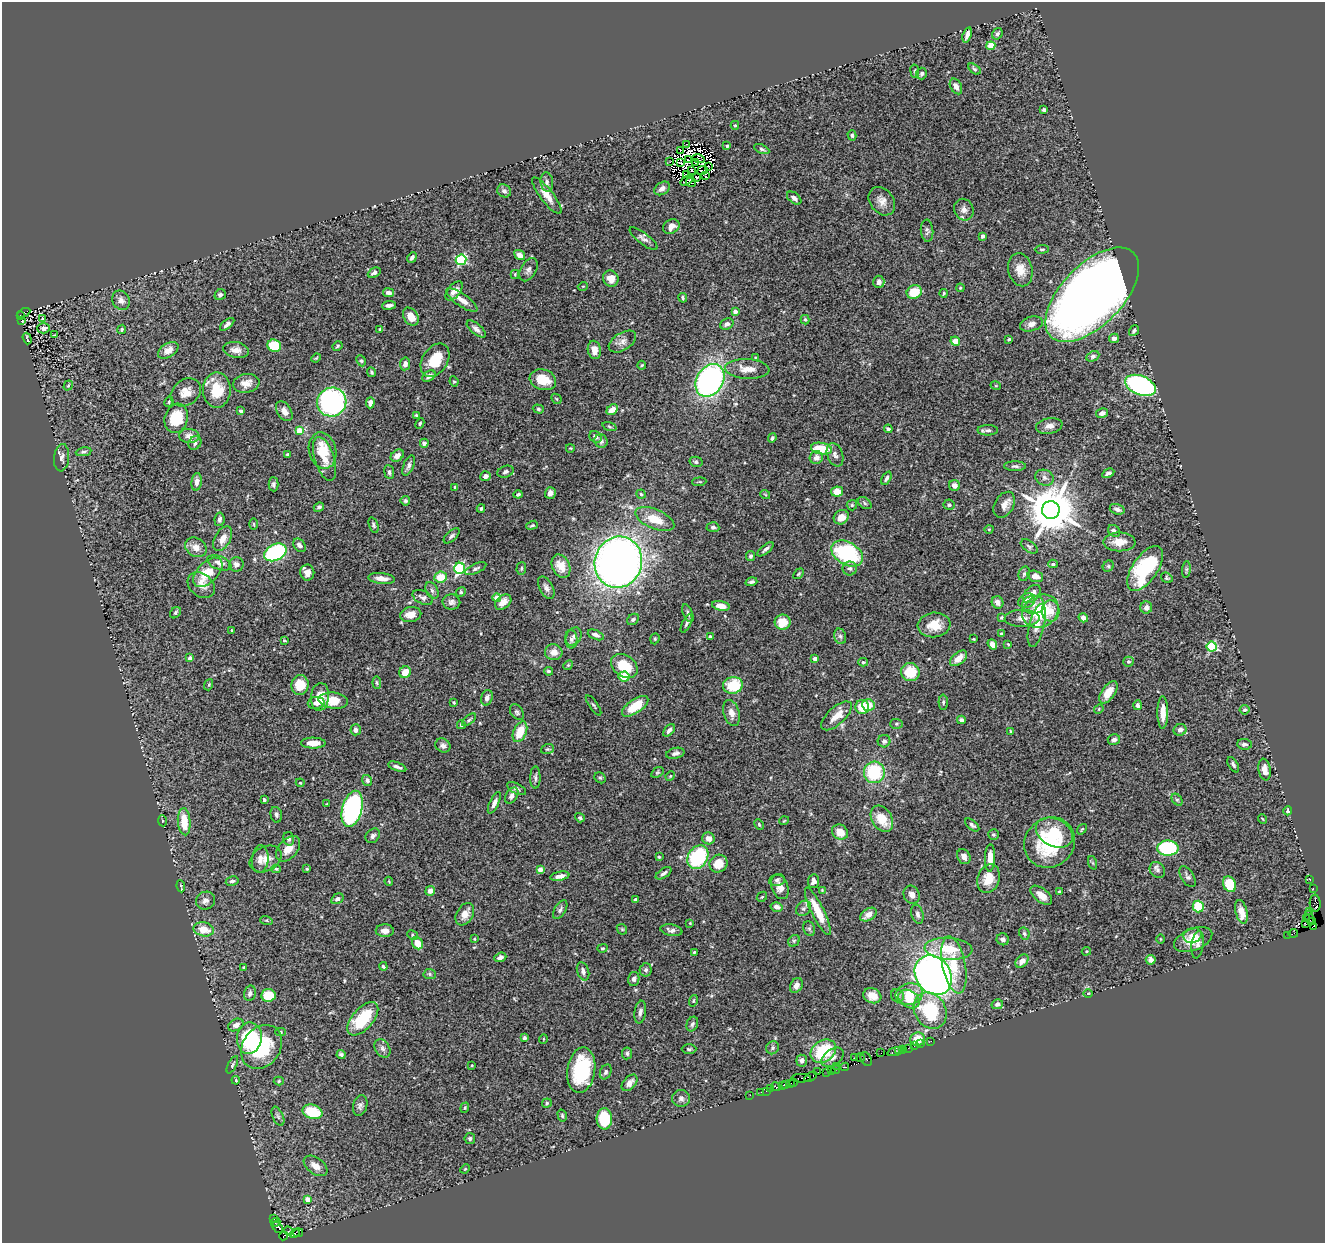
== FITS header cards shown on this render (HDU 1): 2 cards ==
NAXIS1  =                 1323
NAXIS2  =                 1241

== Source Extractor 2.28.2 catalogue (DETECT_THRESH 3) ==
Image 1323 x 1241 px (HDU 1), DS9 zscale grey, 1 PNG px = 1 image px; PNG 1327 x 1245 px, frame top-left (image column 1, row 1241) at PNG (2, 2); each listed source drawn as its Kron ellipse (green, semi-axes under 4 px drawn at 4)
Background 0.755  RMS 0.027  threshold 0.0822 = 3 sigma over >= 5 px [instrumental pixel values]
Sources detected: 518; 14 with non-positive FLUX_AUTO (blend fragments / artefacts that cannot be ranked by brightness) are neither listed nor drawn; of the other 504, the 500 brightest by FLUX_AUTO listed and drawn (4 fainter detections omitted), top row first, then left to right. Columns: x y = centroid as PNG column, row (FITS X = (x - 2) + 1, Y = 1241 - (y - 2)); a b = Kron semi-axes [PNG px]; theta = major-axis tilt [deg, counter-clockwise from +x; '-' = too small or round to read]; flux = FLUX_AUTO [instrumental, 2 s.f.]
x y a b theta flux
997 34 6 5 - 4.8
967 35 8 4 71 8.5
991 46 4 4 - 53
974 69 7 4 -37 3.2
915 71 7 3 -82 2.3
922 74 6 5 - 5
956 86 8 5 -62 10
1044 110 3 3 - 2.7
735 125 4 4 - 2.4
852 135 5 4 - 3.9
686 145 3 2 - 1.3
727 146 3 3 - 2.8
762 149 8 4 -25 3.4
680 150 3 2 - 3.6
698 159 6 2 -15 4.9
689 160 3 2 - 2.2
670 162 2 2 - 1.1
681 163 3 2 - 1.2
696 163 2 2 - 2.3
708 166 2 2 - 1.8
691 170 3 2 - 3.5
703 170 5 2 - 2.4
686 175 3 2 - 2.1
705 176 3 2 - 1.6
696 177 3 2 - 1.7
687 181 7 4 35 1.3
547 182 9 6 -81 5.9
691 182 5 2 - 1.1
662 188 8 6 35 8.4
504 191 7 6 - 6.5
547 196 22 6 -53 18
794 198 8 5 -40 7.3
882 201 15 11 -53 16
964 210 11 9 -68 11
671 227 8 6 33 13
927 231 11 6 -85 5.4
982 236 3 3 - 7.7
643 239 17 5 -38 8
1042 249 7 4 2 3
520 255 6 4 -34 14
412 258 6 4 51 4.7
461 260 5 5 - 180
528 270 12 7 60 8.4
1020 270 17 12 -76 23
374 273 7 4 27 5.7
515 274 4 4 - 1.9
611 279 8 7 - 19
879 282 6 5 - 8.3
583 286 5 3 - 1.4
960 288 4 4 - 1.7
454 291 11 6 51 14
914 292 8 6 22 37
389 293 5 4 - 7.1
944 293 4 3 - 2.3
220 295 6 5 - 6.3
1092 295 59 30 46 2800
683 298 5 4 - 3
121 300 10 8 -58 9.9
462 300 18 6 -35 18
389 305 7 4 7 5.2
735 311 4 4 - 9.9
24 313 7 3 27 310
20 315 4 3 - 150
411 317 10 7 -59 19
42 318 3 2 - 3.4
805 320 5 4 - 3.1
22 321 3 3 - 110
227 324 8 4 38 5.5
727 324 7 5 28 5.6
1031 324 12 7 16 9.9
44 328 6 5 - 8.7
122 329 5 4 - 3.3
380 329 3 3 - 2
476 329 11 5 -40 8.1
1134 331 6 4 54 3.5
54 335 3 2 - 1
27 338 6 2 -72 2.6
1114 338 5 4 - 7.7
1009 339 4 3 - 3.5
955 341 5 4 - 18
622 342 15 8 32 12
274 346 7 6 - 58
337 346 5 3 - 2.6
168 350 11 7 33 16
236 350 13 8 -10 12
594 350 9 6 -81 16
1093 356 7 5 26 4.7
755 357 3 3 - 1.4
316 358 5 3 - 1.8
435 360 18 12 57 54
361 361 6 4 -65 2.8
405 364 6 5 - 9.1
642 365 4 4 - 1.8
747 369 22 10 -3 22
372 372 5 4 - 3.8
429 376 7 5 32 7.9
543 380 13 10 -16 38
710 380 17 13 59 450
454 381 5 4 - 2.5
246 383 13 9 9 16
1140 385 16 9 -22 380
68 386 5 4 - 2.2
996 386 5 3 - 1.7
217 390 17 14 -90 46
186 392 16 12 38 21
556 399 6 4 -46 2.6
169 402 5 3 - 2.4
332 402 15 14 - 320
370 403 5 4 - 9.2
538 409 6 4 -18 2.8
612 410 6 4 42 18
241 411 4 3 - 3.9
284 411 11 7 -57 13
1102 413 6 4 12 8.8
416 415 4 4 - 2.4
176 418 15 11 75 58
420 423 5 4 - 2.4
1049 426 13 7 10 11
609 427 7 3 -19 2.2
888 429 4 3 - 3.6
299 430 4 4 - 33
988 430 10 5 0 5.3
189 436 10 7 -4 12
595 437 6 5 - 7.6
772 438 5 3 - 3.5
601 441 7 6 - 7.4
195 443 7 6 - 6.4
424 443 4 4 - 6.6
570 448 4 2 - 1.3
821 449 10 5 -11 53
323 451 18 13 -75 40
84 452 8 4 9 3.6
288 455 4 3 - 4
835 455 12 7 -69 8
397 456 7 5 38 12
62 458 14 7 85 9
816 458 6 6 - 12
325 459 23 10 -72 23
696 462 6 5 - 3.7
409 465 10 5 67 6
1015 466 11 5 -1 4.8
389 472 7 5 -83 4.4
506 472 8 5 19 4.9
1108 473 6 4 29 5.5
485 476 5 5 - 8.5
886 478 7 4 63 4.4
1044 478 9 7 -26 7.5
197 482 9 5 83 9
699 482 7 3 4 1.8
273 484 7 5 -89 5
954 485 5 5 - 11
455 487 4 3 - 1.8
837 491 6 5 - 24
550 493 6 5 - 11
518 494 4 3 - 4
641 494 5 4 - 2.9
765 494 5 3 - 1.5
405 501 5 4 - 3.9
865 503 8 5 -37 4.2
852 505 5 5 - 2.8
949 505 5 5 - 4
1004 505 14 9 60 13
319 507 5 4 - 3.6
481 508 4 3 - 3.2
1117 509 7 5 -19 5.2
1051 510 9 9 - 9800
841 517 8 6 35 18
219 519 7 5 81 5.5
655 519 21 9 -23 37
254 524 6 4 -89 1.9
374 525 8 4 -71 3.5
532 525 6 3 20 2.3
713 527 6 5 - 3.9
989 529 4 3 - 1.3
1114 531 7 5 -42 5.5
452 536 10 5 42 4.5
223 539 13 7 60 18
1119 542 16 9 0 25
299 545 7 5 -49 6.5
1029 546 10 5 -35 4.6
196 547 11 9 -34 16
765 549 10 3 40 4.8
275 552 12 8 27 220
847 553 17 11 -30 190
751 556 5 4 - 4.4
618 562 26 23 72 1500
219 563 13 6 -20 13
236 564 7 7 - 8.1
1053 564 5 4 - 3.3
561 566 12 8 -64 23
1108 566 6 5 - 2.7
460 568 5 5 - 260
521 568 6 4 86 2.8
850 568 7 7 - 5.4
1145 568 26 12 56 150
476 569 11 4 24 5.2
1186 570 8 4 84 3.4
208 572 18 10 45 50
307 572 8 7 - 13
798 574 6 4 49 2.2
1024 574 7 5 74 3.6
1035 576 8 5 -17 14
441 577 6 5 - 35
1167 578 6 4 -36 3
382 579 13 5 -6 16
751 582 6 4 17 4
201 585 15 11 -40 16
546 588 12 6 -61 8.2
432 590 9 5 -63 4.9
461 592 5 4 - 3.2
1032 594 11 7 47 15
423 597 11 6 -26 6.4
497 598 4 4 - 27
1027 601 9 7 26 11
451 602 9 7 -4 7.1
503 602 9 6 39 18
997 602 6 5 - 11
1033 605 11 9 3 11
721 606 9 5 -10 20
1146 608 6 6 - 8.2
1040 611 19 15 31 84
1051 611 10 9 - 21
175 613 6 5 - 3.5
688 613 9 4 -67 4.7
411 615 11 7 11 17
1001 617 3 3 - 2.4
1022 618 17 8 1 15
1083 618 5 4 - 11
633 619 6 5 - 3.4
783 622 8 7 - 32
686 623 10 4 64 4.1
934 625 16 12 7 35
1037 625 22 7 76 16
231 630 4 3 - 1.4
1001 634 4 4 - 2
596 635 8 4 -23 8.4
574 636 10 7 57 7.5
710 636 4 3 - 2.2
840 636 8 6 -73 4.9
571 639 9 6 -88 6.7
655 639 6 4 71 2.5
973 639 3 2 - 1.7
284 640 3 3 - 3.1
992 644 6 4 -52 11
1008 644 3 2 - 1.5
1212 647 5 5 - 140
554 652 9 8 - 14
190 658 4 3 - 8.6
958 658 10 6 40 19
815 659 4 4 - 7.7
863 662 5 4 - 2.5
1128 662 5 5 - 4
568 665 5 4 - 2.3
624 666 15 10 -36 55
548 671 4 4 - 3.6
405 672 6 5 - 24
910 672 9 9 - 50
624 676 5 5 - 33
377 683 6 4 -84 2.6
209 685 6 3 70 2.1
300 685 10 8 80 36
733 685 10 8 14 72
1108 692 13 6 55 23
320 697 14 9 85 23
487 698 8 5 73 8.3
333 701 15 8 -6 33
454 702 3 3 - 2.2
943 702 7 4 -89 3.4
316 703 8 6 7 8.9
593 705 12 2 -55 2.5
868 705 6 5 - 18
1137 705 5 4 - 5.8
635 706 15 7 34 48
862 707 7 7 - 44
1099 709 5 4 - 2.2
1245 710 5 4 - 3.4
517 712 9 6 -52 4.2
1163 712 16 5 89 23
731 713 13 7 -74 14
836 716 19 8 43 27
469 720 8 4 39 3.1
961 720 4 3 - 4.9
896 724 6 5 - 3.1
461 725 4 4 - 4
356 730 5 5 - 7.9
669 730 7 4 47 6.5
1180 730 6 5 - 6.8
1011 731 3 3 - 2.3
520 732 11 6 67 41
1114 740 6 5 - 6.8
884 741 6 6 - 6.5
313 743 12 5 0 22
1244 744 7 5 -5 6.1
443 745 8 6 -35 7.4
547 749 6 5 - 2.9
675 753 9 5 13 7.1
1233 765 8 4 -60 4.4
397 767 9 3 -19 6.1
1265 770 11 6 -81 12
657 772 6 4 34 2.6
874 772 11 10 - 110
670 776 5 4 - 2
535 778 11 5 90 5.2
600 778 6 5 - 2.9
367 780 5 5 - 4.6
300 783 4 3 - 1.7
517 789 10 5 -27 4.8
512 796 8 5 58 8.9
264 800 3 3 - 3
1177 800 6 4 -52 3.1
494 803 12 4 65 7.8
327 804 3 3 - 1.6
352 809 18 10 75 370
1288 811 4 4 - 3.3
276 815 8 5 -76 5.4
580 818 5 4 - 3.2
882 819 14 10 -59 39
1263 819 5 3 - 1.5
162 821 5 3 - 2.1
784 821 5 3 - 1.4
184 822 13 6 -86 39
759 824 5 3 - 2.3
972 825 8 4 -39 4.2
1082 829 5 3 - 2.1
840 832 8 7 - 24
1054 833 19 13 -26 84
993 835 5 5 - 3.1
373 836 8 6 48 6.1
708 838 6 6 - 12
289 839 7 5 -75 5.8
1050 842 26 24 43 130
1168 848 11 7 2 150
288 849 15 9 49 21
659 857 4 3 - 2
698 857 12 9 58 170
964 857 8 6 -60 9
990 858 13 5 89 19
260 859 14 8 85 12
266 859 17 12 28 19
1093 863 7 4 -70 2.4
718 864 9 8 - 34
276 869 5 4 - 2.3
307 869 3 2 - 1.8
540 869 4 4 - 15
1157 870 9 7 -50 6.4
664 873 9 4 32 5.5
560 876 9 4 11 10
1188 877 12 6 -57 5.6
988 879 15 11 71 32
777 880 8 6 11 5.1
1310 880 3 2 - 7.8
232 881 6 4 10 5.5
389 881 5 4 - 1.8
814 881 7 5 84 8.5
1230 884 8 6 -62 62
181 886 6 3 -83 2.9
780 887 12 8 -70 15
1313 888 2 2 - 10
822 890 4 3 - 1.7
430 891 5 4 - 11
1059 892 4 3 - 5.8
912 895 9 8 - 11
1041 895 13 6 -38 18
762 897 5 4 - 2.6
337 899 6 5 - 5.2
635 899 3 3 - 6
205 901 10 8 26 9
1315 903 8 5 -86 140
1198 906 6 5 - 55
777 907 6 4 -16 9.5
803 908 8 6 50 6.5
560 910 10 5 58 5.7
818 911 26 6 -64 45
1309 911 3 2 - 350
1241 912 12 6 -77 26
465 914 12 8 59 17
917 914 10 6 -76 6.6
868 915 9 5 33 14
1306 918 3 2 - 160
1309 918 7 3 -79 85
266 920 6 4 -18 2.3
1313 921 3 3 - 100
690 923 3 3 - 1.3
1305 924 3 2 - 7.8
1313 927 4 4 - 36
204 929 10 7 -12 26
622 929 6 4 -44 2.3
809 929 7 5 -68 3.4
671 930 11 5 -10 7.9
385 931 9 6 -2 11
1024 933 6 5 - 3.7
1293 933 4 2 - 28
413 935 6 4 -27 2.9
1192 935 9 7 16 13
1288 935 3 2 - 2.3
474 939 3 3 - 1.4
1003 939 6 6 - 7.7
1160 939 5 3 - 1.5
1193 940 20 11 21 34
794 941 6 5 - 3.4
417 943 6 5 - 31
1198 945 13 6 81 7.3
602 948 5 4 - 2.6
948 949 24 11 -4 59
1086 951 5 4 - 1.8
694 952 3 2 - 1.6
500 957 6 4 20 7.6
1151 960 5 4 - 10
1022 961 8 5 45 12
954 965 29 11 -79 53
383 966 4 4 - 2.9
244 967 4 3 - 2.3
646 970 6 6 - 4.6
583 971 9 6 -72 7.4
430 974 6 5 - 3.3
933 975 21 17 -55 1200
634 979 7 5 78 5.2
796 985 8 6 60 11
250 993 8 5 76 5.6
909 994 14 11 12 39
1088 994 4 3 - 1.8
268 995 7 6 - 45
872 996 9 7 -20 22
897 996 7 6 - 5.1
909 999 11 8 -32 27
693 1001 6 4 73 2.1
997 1004 6 5 - 6.8
930 1011 19 15 -59 130
640 1012 11 5 82 7
363 1019 20 10 48 83
692 1024 7 5 67 4.5
236 1025 8 5 29 9.3
280 1032 5 4 - 3.4
249 1038 16 12 82 130
524 1038 4 4 - 4.4
543 1039 5 3 - 1.4
917 1039 7 6 - 31
931 1041 2 2 - 12
920 1044 2 2 - 29
914 1046 2 2 - 15
262 1047 23 19 54 120
382 1048 10 7 -58 6.5
772 1048 7 6 - 4.2
908 1048 2 2 - 20
689 1049 7 4 0 3.1
903 1049 2 2 - 25
823 1051 14 10 35 88
898 1051 3 3 - 40
895 1052 8 3 15 110
627 1053 6 5 - 3.8
881 1053 3 2 - 9.5
341 1055 4 3 - 3.9
833 1057 12 8 34 11
860 1057 4 2 - 44
855 1058 3 2 - 27
866 1059 7 5 -62 6.2
802 1061 6 5 - 6.8
232 1065 9 3 62 2.8
472 1065 3 2 - 1.7
836 1066 2 2 - 30
845 1067 4 2 - 110
581 1070 23 14 82 120
831 1070 4 2 - 74
835 1070 4 2 - 31
606 1072 8 5 66 4.5
818 1072 2 2 - 20
827 1072 2 2 - 16
811 1077 7 3 31 43
801 1078 9 3 0 140
236 1080 4 3 - 1.7
279 1081 5 4 - 2.5
794 1082 3 2 - 24
629 1083 10 6 48 12
790 1083 3 2 - 22
782 1085 2 2 - 15
786 1085 3 2 - 54
776 1087 5 3 - 27
771 1089 4 3 - 44
766 1091 2 2 - 7.3
761 1092 2 2 - 19
750 1095 2 2 - 3.7
681 1098 9 8 - 7.4
547 1103 4 4 - 2.5
360 1105 10 7 75 6.5
465 1108 5 4 - 2.2
312 1112 10 7 -16 66
562 1115 6 4 -75 3
278 1116 10 5 -65 4.9
604 1119 10 7 -87 75
470 1139 5 5 - 3.7
316 1166 13 8 -35 15
465 1169 5 3 - 1.7
307 1199 4 4 - 18
274 1219 4 2 - 38
276 1222 5 3 - 45
278 1227 6 4 -49 92
288 1231 5 3 - 200
295 1233 5 3 - 40
298 1233 5 3 - 63
283 1236 4 3 - 48
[4 fainter detections neither listed nor drawn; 14 non-positive-flux detections neither listed nor drawn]